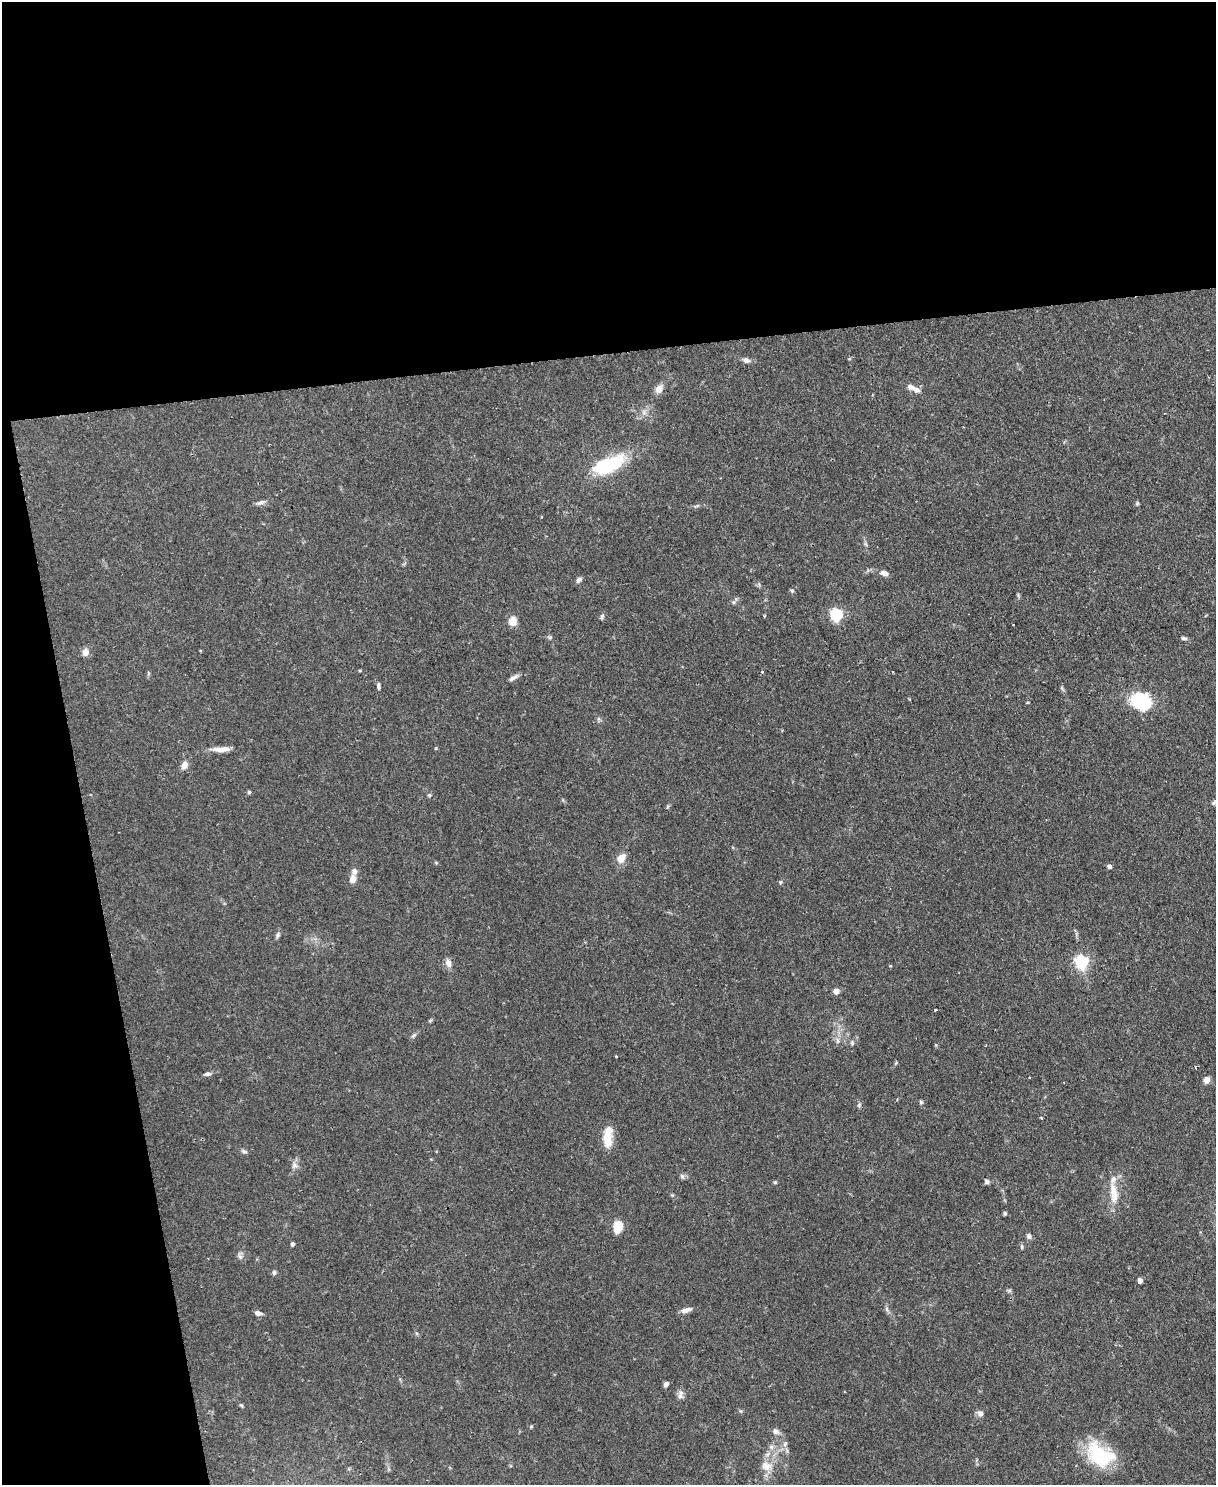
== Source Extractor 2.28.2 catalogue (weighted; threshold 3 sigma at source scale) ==
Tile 1 of 4 x 3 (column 1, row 1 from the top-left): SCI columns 1-1214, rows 3103-4585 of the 4856 x 4838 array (HDU 1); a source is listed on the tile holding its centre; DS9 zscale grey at full resolution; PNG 1218 x 1487 px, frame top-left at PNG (2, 2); no overlay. Shown black and unused: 30% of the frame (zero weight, under 2 of 3 exposures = <1% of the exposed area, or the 3 px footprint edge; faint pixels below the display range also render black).
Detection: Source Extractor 2.28.2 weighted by HDU 2 'WHT'; one run over the whole footprint, this tile lists its part. Background 0.0859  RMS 0.006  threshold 0.0271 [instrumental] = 3 sigma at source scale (4.5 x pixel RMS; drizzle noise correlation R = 1.50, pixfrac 1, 0.05/0.05 arcsec/px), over >= 5 px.
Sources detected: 81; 1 inside a brighter object's white glare — not listed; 2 inside a brighter listed object's ellipse — not listed separately; the other 78 listed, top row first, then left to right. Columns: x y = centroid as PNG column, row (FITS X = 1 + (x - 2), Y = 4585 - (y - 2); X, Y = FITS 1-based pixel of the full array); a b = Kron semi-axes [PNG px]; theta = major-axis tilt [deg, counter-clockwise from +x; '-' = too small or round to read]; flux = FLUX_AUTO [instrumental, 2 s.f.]
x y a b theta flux
746 360 8 6 -16 2.4
659 389 10 7 54 4.7
916 390 10 7 -28 3
644 412 7 4 72 1.6
609 465 42 17 24 37
260 502 12 5 21 2
1137 503 5 5 - 0.85
697 506 6 4 19 0.86
884 573 9 6 -14 2.9
579 580 9 5 45 1.6
792 591 5 4 - 0.88
1018 595 6 4 -51 0.75
733 602 6 6 - 1.2
836 614 6 5 - 93
602 616 7 5 62 1.3
512 621 9 8 - 6.2
1184 638 8 4 -7 1.3
85 652 8 7 - 3.8
762 671 3 3 - 3.4
513 678 14 5 32 2.4
378 686 10 5 -83 1.5
1141 701 17 12 -33 49
436 748 4 4 - 0.59
221 749 23 6 3 5.4
184 765 9 7 56 3.6
249 792 4 4 - 1
429 795 5 4 - 0.84
1214 803 6 5 - 1
621 858 13 10 61 5.2
436 863 5 4 - 0.62
1109 866 5 5 - 2
354 871 8 7 - 2.4
352 879 8 6 66 4.9
780 882 5 5 - 0.85
278 935 8 5 65 1.4
1082 962 6 6 - 110
448 963 10 7 -73 3.5
890 966 4 3 - 0.44
836 991 4 4 - 6.3
935 1010 3 2 - 0.52
414 1035 9 4 45 1.3
838 1041 8 5 -84 1.8
852 1043 7 5 -71 1.1
616 1056 3 2 - 0.61
208 1074 9 5 4 1.6
1206 1080 9 7 58 2.6
921 1102 5 5 - 0.87
859 1105 6 4 60 1
1041 1118 3 3 - 0.59
608 1136 29 10 85 10
244 1151 8 5 -17 1.3
294 1165 9 8 - 2.5
682 1176 6 5 - 1.3
775 1182 5 4 - 0.73
986 1182 7 6 - 1.3
1114 1193 30 10 -83 10
672 1195 4 4 - 0.64
1005 1213 5 4 - 0.87
618 1226 13 9 83 8.7
1029 1236 8 6 -76 1.7
292 1244 4 4 - 1.6
1022 1246 6 4 -89 1
240 1256 10 5 -62 1.7
274 1273 6 5 - 1.4
1140 1280 4 4 - 3.9
1009 1290 7 4 0 0.95
685 1310 11 6 14 3.7
258 1313 7 5 -14 2.8
666 1384 6 5 - 1.9
680 1395 13 6 73 2.7
241 1405 5 4 - 0.8
980 1413 8 7 - 2.4
531 1427 6 3 20 0.63
775 1431 7 6 - 3
785 1444 7 4 72 1.1
771 1447 7 6 - 1.8
1103 1457 40 24 -41 32
766 1466 16 12 -21 6.7